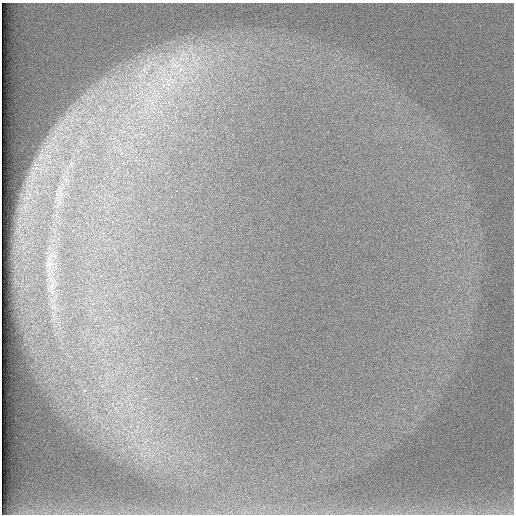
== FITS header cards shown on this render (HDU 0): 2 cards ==
NAXIS1  =                  512 /
NAXIS2  =                  512 /

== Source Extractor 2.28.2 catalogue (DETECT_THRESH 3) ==
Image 512 x 512 px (HDU 0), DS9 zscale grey, 1 PNG px = 1 image px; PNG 516 x 516 px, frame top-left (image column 1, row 512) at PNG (2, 3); no overlay
Background 98.4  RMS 3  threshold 8.85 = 3 sigma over >= 5 px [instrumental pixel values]
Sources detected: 4; all 4 listed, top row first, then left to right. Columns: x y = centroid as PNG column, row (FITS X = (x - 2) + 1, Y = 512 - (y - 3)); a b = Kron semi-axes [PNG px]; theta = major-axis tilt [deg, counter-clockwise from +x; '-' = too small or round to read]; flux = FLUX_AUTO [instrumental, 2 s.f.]
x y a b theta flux
176 65 24 13 3 6500
168 84 7 4 -71 660
49 265 13 8 35 1200
51 287 8 5 -60 710